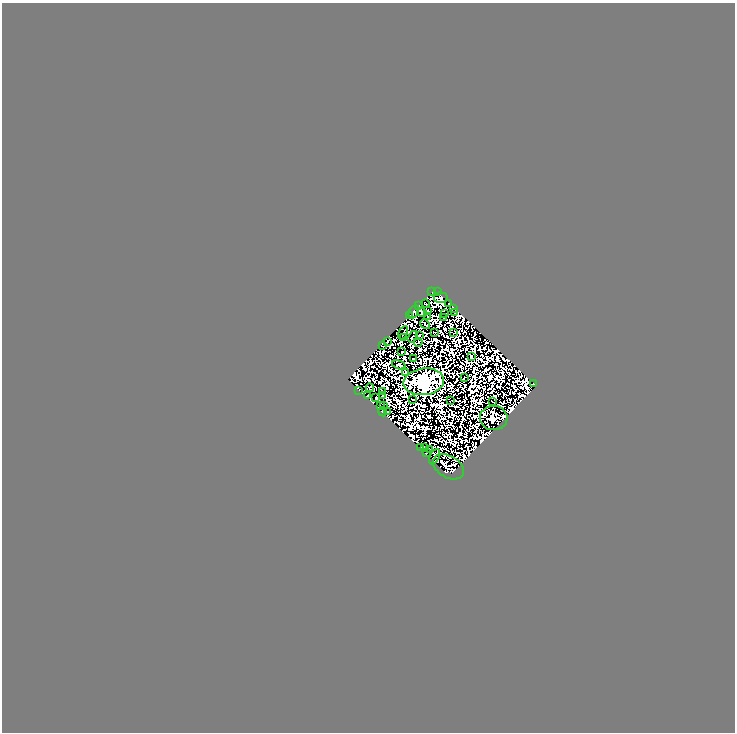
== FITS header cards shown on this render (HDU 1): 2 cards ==
NAXIS1  =                  733
NAXIS2  =                  730

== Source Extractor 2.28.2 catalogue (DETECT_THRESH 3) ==
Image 733 x 730 px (HDU 1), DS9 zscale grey, 1 PNG px = 1 image px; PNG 737 x 734 px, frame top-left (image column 1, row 730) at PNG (2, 3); each listed source drawn as its Kron ellipse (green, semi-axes under 4 px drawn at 4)
Background 0.0265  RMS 1.2e-05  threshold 3.48e-05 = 3 sigma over >= 5 px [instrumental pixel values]
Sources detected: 140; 87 with non-positive FLUX_AUTO (blend fragments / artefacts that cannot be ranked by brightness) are neither listed nor drawn; the other 53 listed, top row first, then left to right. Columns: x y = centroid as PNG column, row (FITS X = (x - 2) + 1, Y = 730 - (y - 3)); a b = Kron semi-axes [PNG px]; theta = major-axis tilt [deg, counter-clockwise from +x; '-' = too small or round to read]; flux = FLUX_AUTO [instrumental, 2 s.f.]
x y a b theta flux
432 292 2 2 - 0.66
438 292 3 2 - 0.29
441 298 7 5 -7 0.083
449 303 4 2 - 0.2
425 304 4 2 - 0.33
419 306 3 2 - 0.64
453 308 4 3 - 4.3
428 311 2 2 - 0.33
414 312 7 4 62 0.75
422 312 5 4 - 0.23
444 313 4 2 - 0.2
454 313 2 2 - 0.076
409 315 3 2 - 0.41
428 316 2 2 - 0.46
443 317 2 2 - 0.89
425 324 5 2 - 0.49
434 332 2 2 - 0.31
454 332 3 2 - 0.26
403 333 7 2 62 0.014
419 335 3 2 - 0.42
413 337 6 2 55 0.8
404 338 4 2 - 0.74
387 341 4 2 - 0.32
418 342 4 2 - 0.45
383 345 4 2 - 0.31
402 352 3 2 - 0.45
471 356 3 2 - 0.55
413 359 2 2 - 0.53
399 365 7 3 -15 0.44
405 372 3 2 - 0.43
464 377 4 2 - 1.1
424 382 20 13 7 1200
534 384 3 2 - 0.53
370 388 4 3 - 0.56
359 390 2 2 - 0.62
382 391 3 2 - 0.053
368 395 2 2 - 0.88
382 396 4 2 - 1
376 398 3 2 - 0.69
413 400 3 2 - 0.75
451 400 3 2 - 0.25
492 401 3 2 - 0.16
383 405 4 2 - 0.45
380 406 3 2 - 1.1
383 412 4 3 - 1.2
387 412 2 2 - 0.07
494 418 14 12 -3 7
425 447 3 2 - 0.91
420 448 3 2 - 0.38
430 450 4 2 - 0.2
426 453 3 2 - 1.4
435 457 8 4 64 0.27
448 467 17 11 -31 2.7
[87 non-positive-flux detections neither listed nor drawn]